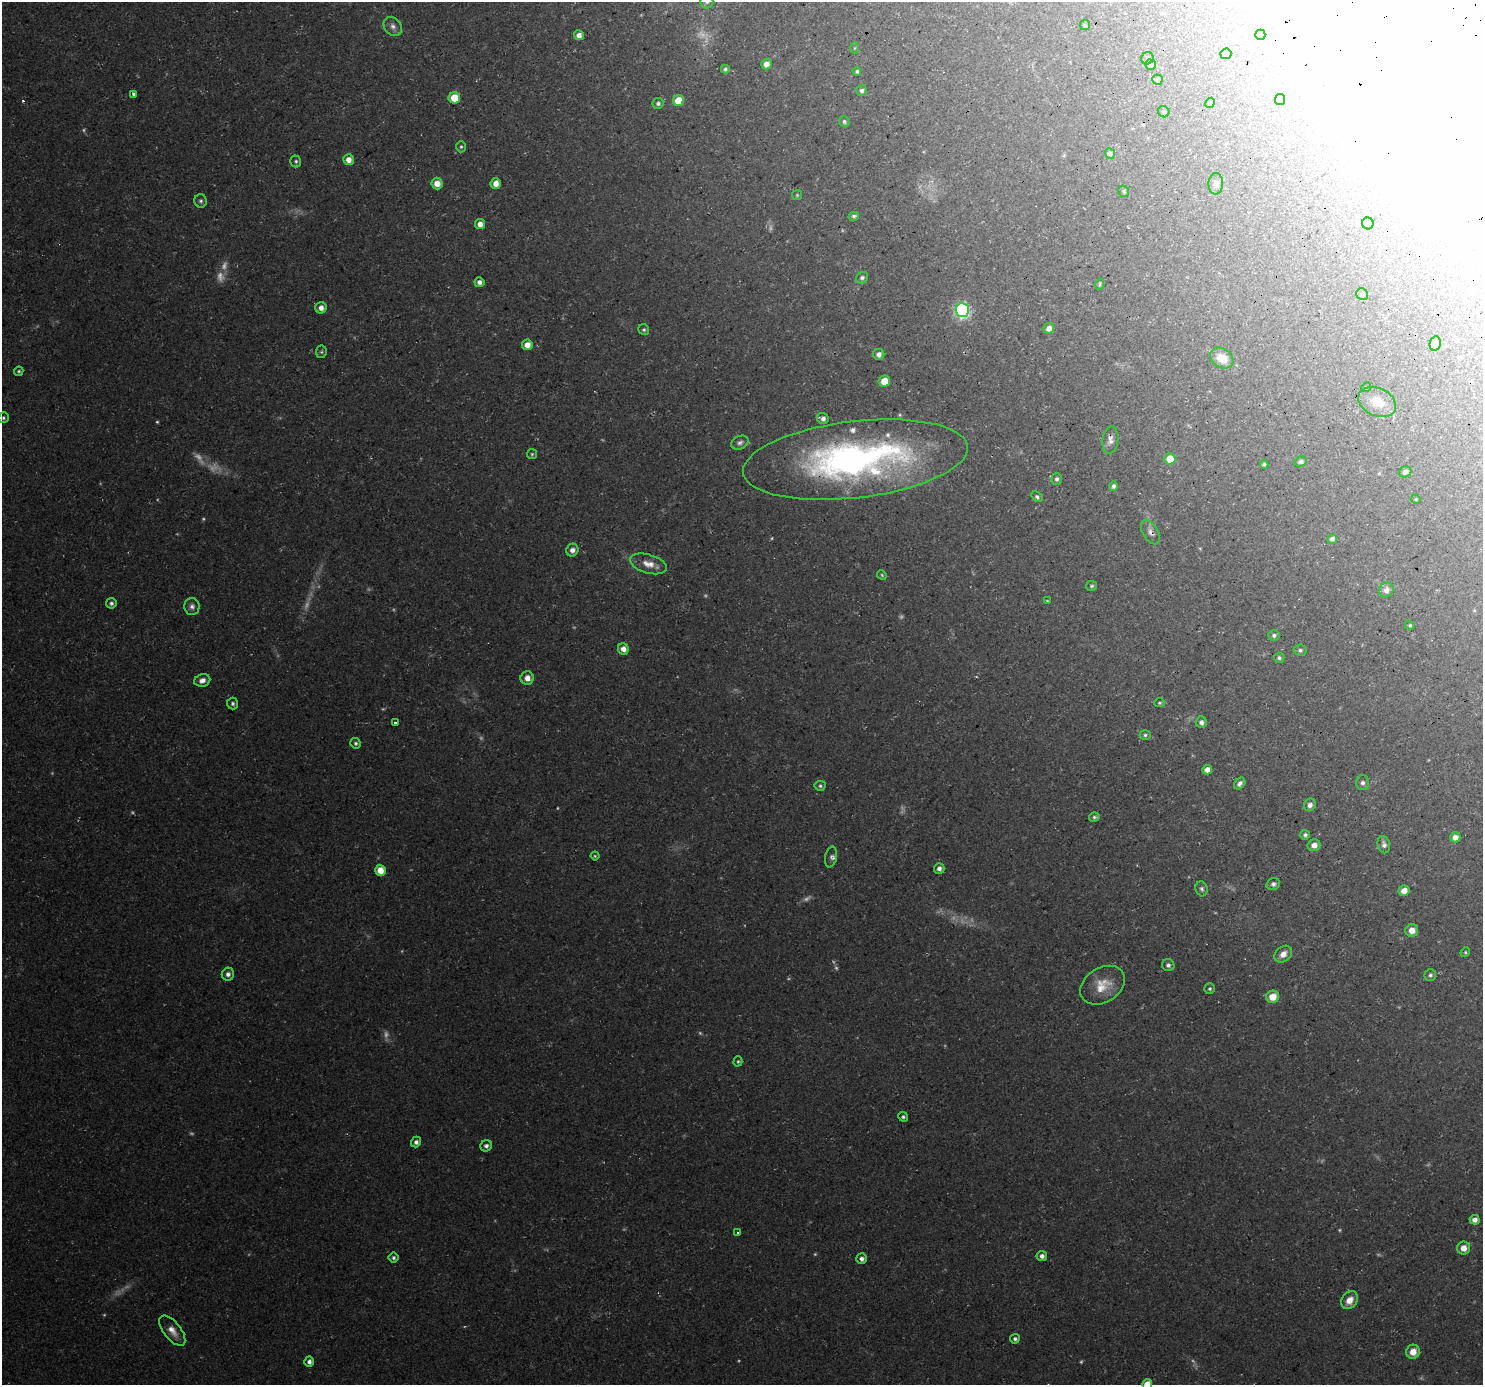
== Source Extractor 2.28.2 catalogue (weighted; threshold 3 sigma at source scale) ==
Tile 10 of 4 x 4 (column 2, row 3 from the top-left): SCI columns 1509-2989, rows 1530-2912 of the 5983 x 5886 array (HDU 1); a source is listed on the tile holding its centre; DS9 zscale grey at full resolution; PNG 1485 x 1387 px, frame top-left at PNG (2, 2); each listed source drawn as its Kron ellipse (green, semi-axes under 4 px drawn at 4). Shown black and unused: <1% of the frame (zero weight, under 3 of 4 exposures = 3% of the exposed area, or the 3 px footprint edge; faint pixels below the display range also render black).
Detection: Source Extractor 2.28.2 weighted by HDU 2 'WHT'; one run over the whole footprint, this tile lists its part. Background 0.0377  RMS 0.0038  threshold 0.0173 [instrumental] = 3 sigma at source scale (4.5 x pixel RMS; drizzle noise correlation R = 1.50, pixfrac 1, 0.0396/0.0396 arcsec/px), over >= 5 px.
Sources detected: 181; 37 too faint to see at this stretch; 9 inside a brighter object's white glare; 2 cosmic-ray / hot-pixel residue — neither listed nor drawn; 2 inside a brighter listed object's ellipse — not listed separately; the other 131 listed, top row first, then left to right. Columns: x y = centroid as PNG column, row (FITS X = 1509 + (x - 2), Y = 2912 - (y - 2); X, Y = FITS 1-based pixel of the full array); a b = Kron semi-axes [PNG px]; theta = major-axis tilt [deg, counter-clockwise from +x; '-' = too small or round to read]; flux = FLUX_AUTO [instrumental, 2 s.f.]
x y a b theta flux
707 2 7 6 - 0.98
1085 25 5 5 - 0.54
393 26 10 8 -50 1.9
579 35 5 5 - 2.1
1260 35 5 5 - 0.95
855 48 5 4 - 0.38
1226 54 5 5 - 2.7
1147 58 6 6 - 0.95
766 64 5 5 - 2.4
1150 65 5 5 - 1.1
725 69 4 4 - 0.74
857 71 4 4 - 0.63
1157 80 5 5 - 0.62
862 90 5 5 - 1.1
134 94 4 3 - 2.7
454 98 6 5 - 9.2
1280 100 5 5 - 1.4
678 101 5 5 - 8
658 103 6 5 - 0.96
1210 103 5 4 - 0.64
1164 112 6 5 - 0.93
844 121 5 5 - 0.66
461 147 5 5 - 0.68
1110 154 5 4 - 1.4
348 160 5 5 - 3.5
296 161 6 5 - 0.76
437 183 6 5 - 4.1
496 183 5 5 - 3.2
1216 184 11 7 88 1.5
1124 191 6 5 - 0.66
797 195 5 5 - 0.47
201 201 6 6 - 0.91
854 216 5 4 - 0.8
1368 223 6 6 - 0.68
480 224 5 5 - 2.9
862 278 6 5 - 1
479 282 5 5 - 1.5
1100 284 6 4 71 0.64
1362 294 6 5 - 0.83
321 308 6 5 - 2.2
962 310 7 6 - 80
1049 328 5 5 - 2.7
644 330 6 5 - 0.68
1435 343 7 5 77 6
527 345 5 5 - 3.6
321 352 6 5 - 0.67
879 354 5 5 - 1.9
1222 358 12 9 -33 6.5
19 371 5 4 - 0.58
884 381 6 5 - 5.6
1366 387 5 4 - 0.49
1377 402 20 14 -24 6.8
3 418 5 5 - 0.63
823 418 6 5 - 1.7
1110 440 14 8 83 2.2
740 443 9 6 25 1.2
532 454 5 5 - 0.58
1170 459 5 5 - 8.3
855 460 113 38 7 170
1301 461 6 5 - 1.1
1264 464 4 3 - 0.71
1405 472 6 5 - 1.4
1057 479 5 5 - 0.91
1113 486 5 4 - 1.1
1037 497 6 4 -35 0.83
1416 499 5 4 - 0.45
1150 532 13 7 -59 2
1332 539 5 5 - 1.3
572 550 6 6 - 2
648 564 19 9 -16 4.2
882 575 5 4 - 0.49
1092 586 6 5 - 0.7
1386 590 8 7 - 2.6
1047 601 4 3 - 0.34
111 603 5 5 - 1.1
192 606 8 7 - 1.7
1410 625 5 4 - 0.45
1274 635 6 5 - 0.91
623 649 6 5 - 2.8
1300 650 6 5 - 0.82
1279 658 5 5 - 0.81
527 678 7 6 - 3
202 680 8 6 16 2.2
233 703 6 5 - 0.82
1159 703 5 4 - 0.53
395 722 3 3 - 6
1201 722 6 5 - 1.5
1145 735 5 4 - 0.72
356 743 5 5 - 0.87
1207 770 5 4 - 3
1240 783 6 5 - 1.4
1363 783 7 6 - 1.4
820 786 5 5 - 0.73
1310 805 6 5 - 1.8
1094 817 5 4 - 0.69
1305 835 5 5 - 0.99
1455 837 5 5 - 3
1314 845 6 6 - 2.5
1384 845 9 6 -76 1.4
595 856 4 4 - 0.47
831 857 10 6 79 1.3
939 869 5 5 - 1.4
380 870 5 5 - 5.9
1273 884 7 6 - 1.3
1202 889 7 6 - 0.95
1404 891 5 5 - 4.1
1412 930 6 6 - 4
1465 952 5 4 - 0.47
1283 954 10 7 39 3.1
1168 965 6 6 - 1.2
228 974 6 6 - 1.6
1430 975 6 6 - 0.91
1103 985 24 17 32 8.7
1210 989 5 5 - 0.71
1273 997 6 6 - 6.1
738 1061 5 4 - 0.52
903 1117 5 4 - 0.76
416 1142 5 5 - 1.2
486 1146 6 5 - 1.3
1475 1220 5 5 - 2.5
738 1232 3 3 - 0.69
1464 1248 6 6 - 3.5
1042 1256 5 5 - 1.7
393 1258 5 5 - 0.87
862 1259 5 5 - 1.7
1349 1300 10 7 53 4.2
172 1331 18 8 -52 3.8
1015 1339 5 4 - 0.93
1413 1352 7 6 - 4.5
309 1362 5 5 - 1.7
1147 1384 5 5 - 4.5
Overlapping masked pixels (flux is a lower limit): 2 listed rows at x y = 855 460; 1150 532
Isophote crosses this tile's border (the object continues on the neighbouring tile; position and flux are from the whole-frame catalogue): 2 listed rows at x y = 707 2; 1147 1384